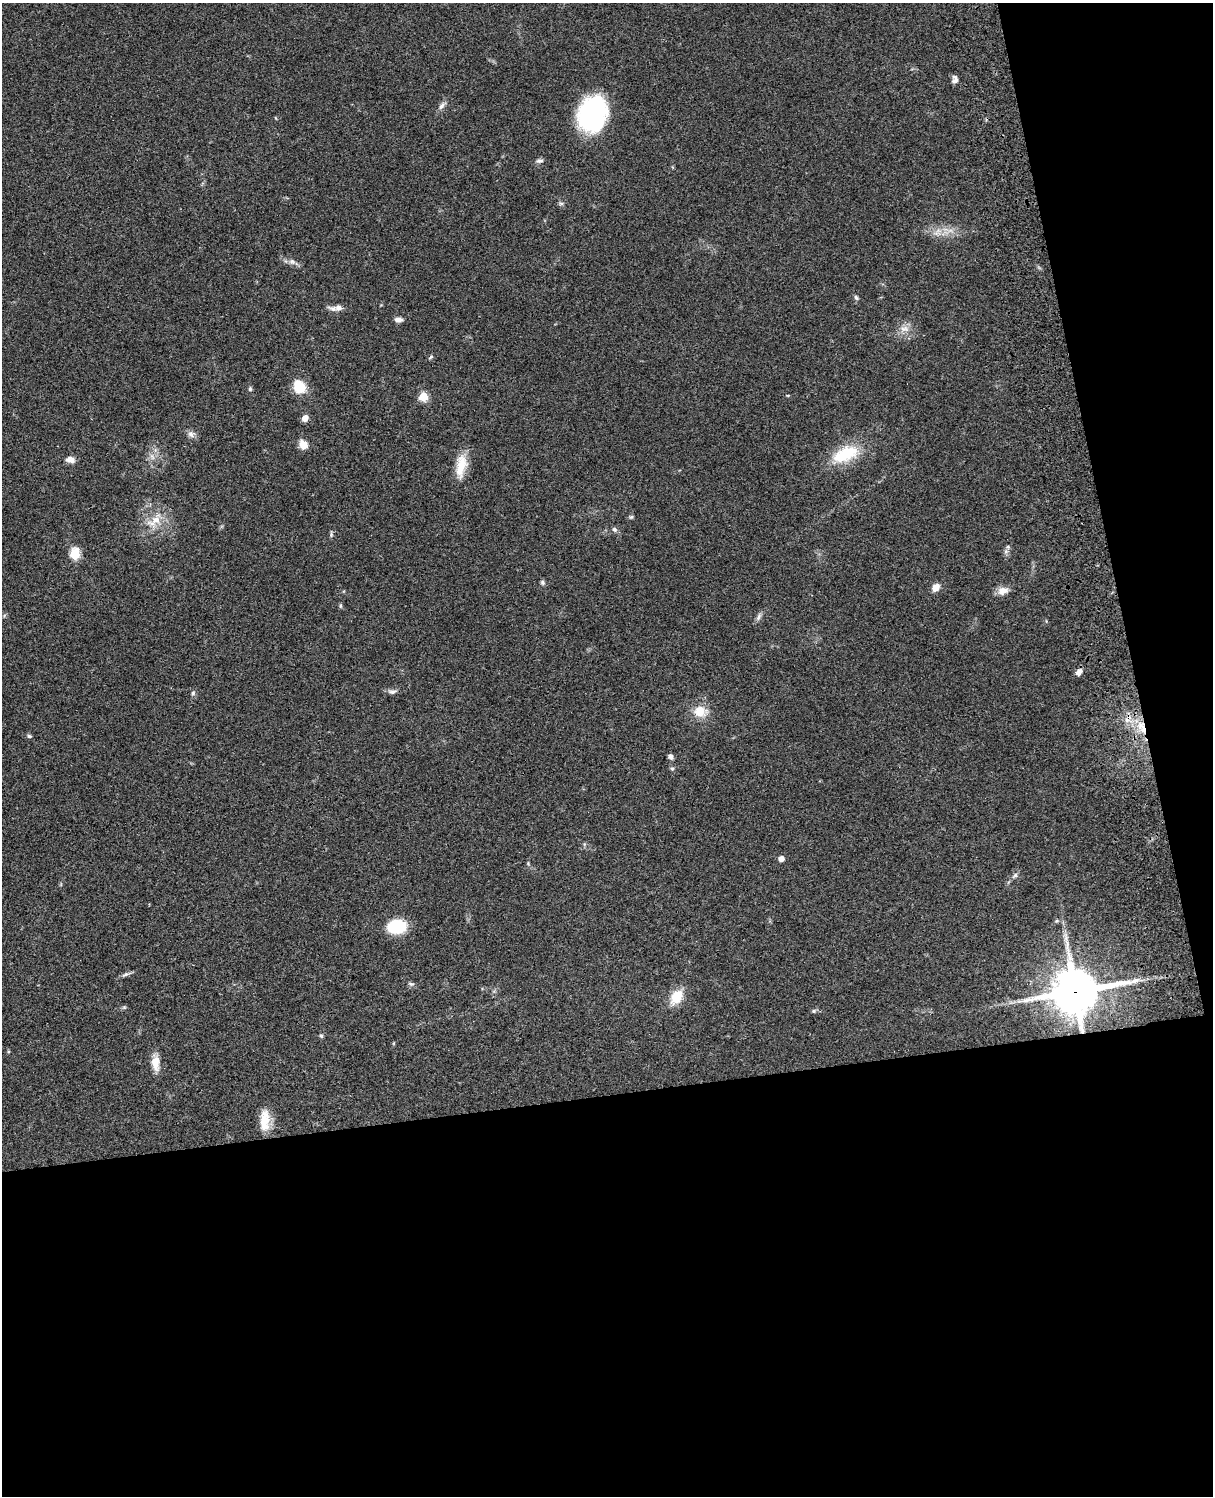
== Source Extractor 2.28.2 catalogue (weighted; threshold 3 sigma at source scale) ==
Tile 12 of 4 x 3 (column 4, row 3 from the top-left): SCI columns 3755-4965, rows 278-1771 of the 5083 x 4925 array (HDU 1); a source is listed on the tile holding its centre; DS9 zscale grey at full resolution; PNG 1215 x 1498 px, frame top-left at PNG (2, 3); no overlay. Shown black and unused: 33% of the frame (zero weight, under 3 of 4 exposures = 6% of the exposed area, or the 3 px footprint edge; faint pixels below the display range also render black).
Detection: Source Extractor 2.28.2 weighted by HDU 2 'WHT'; one run over the whole footprint, this tile lists its part. Background 0.0782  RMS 0.0059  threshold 0.0266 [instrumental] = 3 sigma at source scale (4.5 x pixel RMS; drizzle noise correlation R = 1.50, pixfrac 1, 0.05/0.05 arcsec/px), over >= 5 px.
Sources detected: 57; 1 cosmic-ray / hot-pixel residue — not listed; the other 56 listed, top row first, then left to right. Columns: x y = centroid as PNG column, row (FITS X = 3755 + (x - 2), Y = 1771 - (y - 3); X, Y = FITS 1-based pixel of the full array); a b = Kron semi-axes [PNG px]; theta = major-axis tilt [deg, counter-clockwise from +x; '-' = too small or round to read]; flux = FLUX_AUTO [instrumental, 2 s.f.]
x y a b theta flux
955 77 9 8 - 2.1
442 106 13 5 52 2.3
592 114 33 25 72 78
539 161 9 5 6 1.6
561 203 7 4 0 0.95
938 231 9 4 39 2.4
292 262 10 7 -25 2.3
856 297 7 5 -62 1.1
338 308 9 8 - 3.1
399 320 9 5 -2 2.5
905 329 14 8 -3 4.5
431 357 7 4 37 0.85
299 386 14 12 -65 13
250 389 6 5 - 0.91
788 395 5 3 - 0.48
423 396 5 5 - 25
305 418 8 6 52 3.3
191 434 9 8 - 2.5
303 444 11 9 -60 5.2
845 454 38 19 23 24
152 457 10 5 -63 2.2
70 459 11 7 -8 3.5
461 466 32 12 81 12
631 517 5 5 - 0.9
155 521 30 14 47 12
614 529 7 6 - 1.4
331 535 7 5 89 1.1
1006 551 6 6 - 1.6
75 554 6 5 - 29
543 582 7 5 -50 1.2
936 587 8 7 - 5.2
1003 591 14 10 15 4.8
340 606 7 4 -82 0.76
759 617 11 5 61 1.8
1079 672 8 5 51 3.3
392 692 12 6 4 2
193 693 6 5 - 1.1
700 711 15 13 -10 11
1143 729 18 7 -77 7.9
29 736 6 5 - 0.99
671 757 6 5 - 2.2
672 768 6 5 - 0.9
781 859 5 5 - 3.6
528 863 6 4 -58 0.69
1015 875 9 6 51 1.6
1057 921 5 5 - 0.74
397 926 18 13 0 27
125 974 13 5 26 1.7
411 984 9 5 -20 1.3
1075 991 16 14 12 2200
676 997 18 12 54 12
124 1007 6 4 -43 0.79
814 1011 6 5 - 1.1
321 1036 5 4 - 0.98
156 1063 19 10 -87 7.1
265 1121 28 11 88 11
Overlapping masked pixels (flux is a lower limit): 2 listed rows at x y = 1143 729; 1075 991